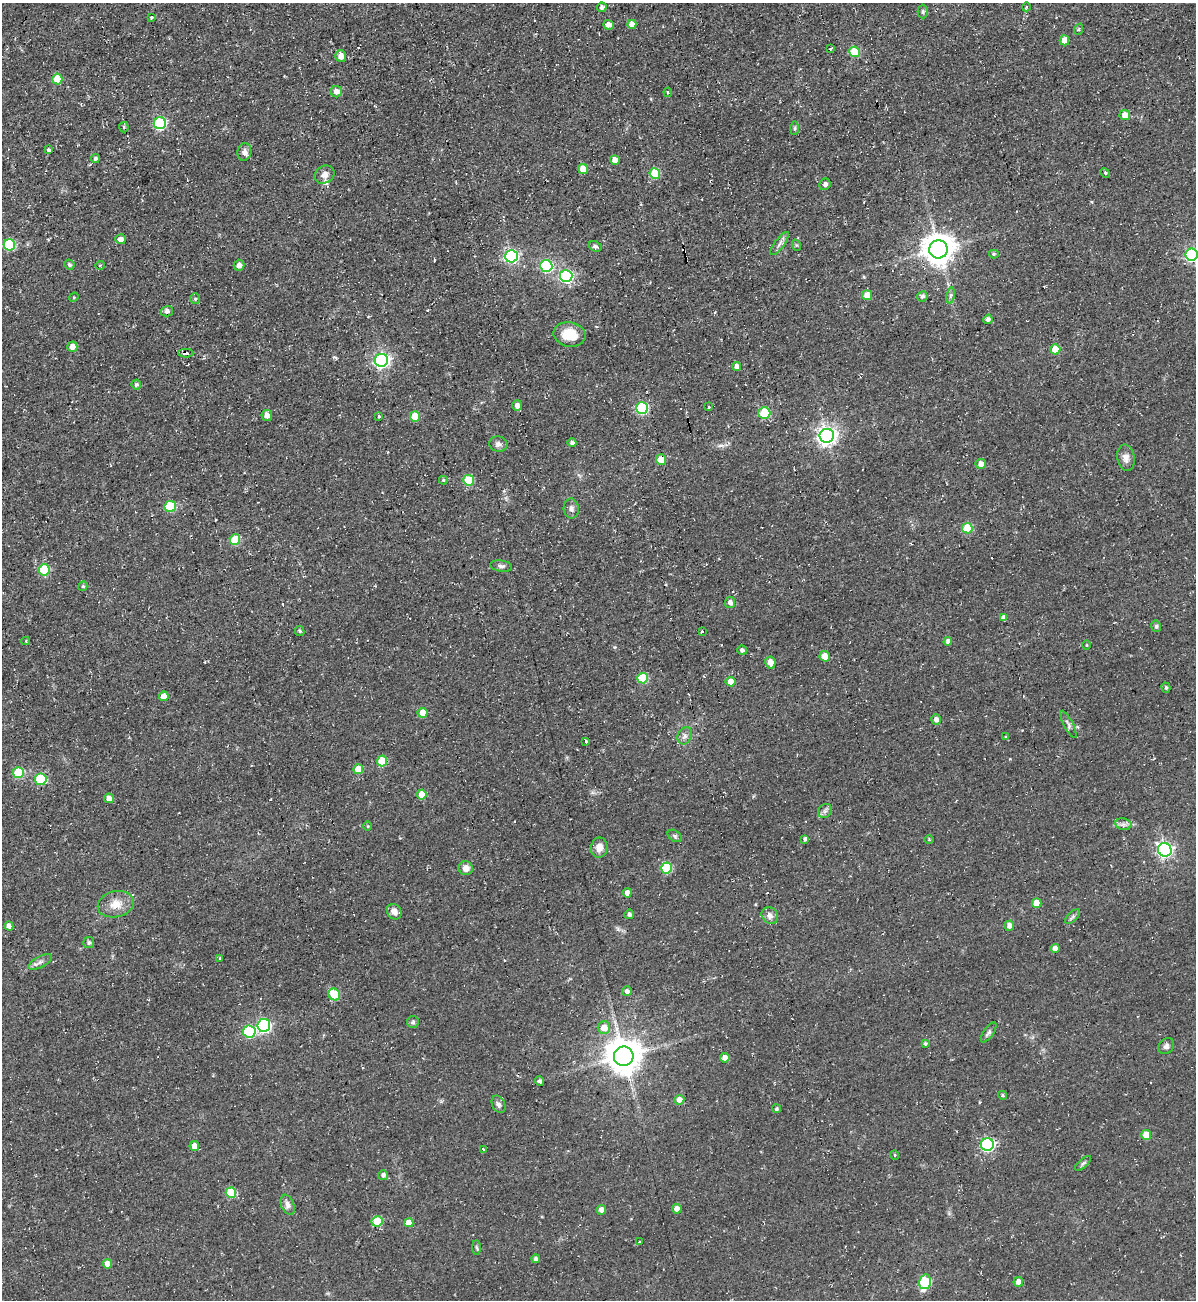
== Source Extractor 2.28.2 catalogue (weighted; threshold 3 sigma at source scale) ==
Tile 11 of 4 x 4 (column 3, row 3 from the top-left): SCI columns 2647-3840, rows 1334-2631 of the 5180 x 5227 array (HDU 1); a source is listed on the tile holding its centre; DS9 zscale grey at full resolution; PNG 1198 x 1302 px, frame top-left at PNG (2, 3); each listed source drawn as its Kron ellipse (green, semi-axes under 4 px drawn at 4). Shown black and unused: <1% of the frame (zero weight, under 2 of 3 exposures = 2% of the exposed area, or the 3 px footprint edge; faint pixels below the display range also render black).
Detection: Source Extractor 2.28.2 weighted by HDU 2 'WHT'; one run over the whole footprint, this tile lists its part. Background 0.0433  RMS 0.0078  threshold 0.0349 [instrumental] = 3 sigma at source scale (4.5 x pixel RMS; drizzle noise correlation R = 1.50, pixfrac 1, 0.05/0.05 arcsec/px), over >= 5 px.
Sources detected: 169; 4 cosmic-ray / hot-pixel residue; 1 long thin detection or spike segment (spike, bleed or trail) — neither listed nor drawn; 2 inside a brighter listed object's ellipse — not listed separately; the other 162 listed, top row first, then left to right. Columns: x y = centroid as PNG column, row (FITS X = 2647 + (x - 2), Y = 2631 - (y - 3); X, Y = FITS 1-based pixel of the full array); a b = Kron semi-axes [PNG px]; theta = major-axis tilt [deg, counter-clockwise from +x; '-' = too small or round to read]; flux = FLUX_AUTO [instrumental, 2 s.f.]
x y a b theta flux
602 7 5 4 - 2.3
1026 7 4 3 - 0.74
923 12 7 5 90 1.4
152 18 3 3 - 1.3
632 24 4 4 - 7.1
608 25 5 4 - 5.3
1079 29 6 3 71 0.81
1064 40 5 5 - 8.8
831 48 4 2 - 1.1
854 52 5 5 - 29
341 56 6 5 - 6.7
57 79 5 5 - 15
336 92 6 5 - 4.8
668 92 4 3 - 0.9
1125 115 5 5 - 6.6
160 123 6 6 - 82
124 127 5 5 - 1.3
795 128 7 4 89 1.4
49 150 4 4 - 1.5
244 152 9 7 80 3.5
95 159 4 4 - 1.9
615 160 5 4 - 7.1
583 169 5 5 - 9.8
655 173 5 5 - 39
1105 173 5 4 - 0.97
325 175 10 8 31 4.4
825 184 6 5 - 2.6
120 239 5 5 - 4
779 244 14 4 53 3
9 245 6 5 - 58
796 245 6 3 -71 0.9
595 246 7 5 -27 2
938 249 9 9 - 1200
994 254 5 4 - 1.3
1191 255 6 6 - 120
511 256 6 6 - 140
69 265 5 4 - 1.7
100 265 5 3 - 0.63
239 265 5 5 - 3.6
546 266 6 6 - 88
566 276 6 6 - 110
867 295 5 5 - 12
950 295 8 4 80 1.8
922 296 5 5 - 2.2
74 297 5 4 - 0.81
195 299 5 4 - 1.3
167 311 6 5 - 2.8
988 319 5 4 - 2.6
570 334 16 12 -11 17
72 347 5 5 - 6.1
1055 349 5 5 - 11
186 353 7 4 0 2.2
381 360 7 6 - 210
737 367 4 4 - 4.8
136 385 5 4 - 1.6
517 406 5 5 - 4.6
709 407 3 3 - 0.77
642 408 6 6 - 69
764 413 6 5 - 28
267 415 5 5 - 4.1
379 416 3 3 - 5.2
415 416 5 5 - 19
827 436 7 7 - 360
572 443 4 4 - 2.2
498 444 9 7 -11 3
1126 458 13 8 -81 4.8
661 460 5 5 - 12
981 464 5 5 - 5.3
443 480 4 4 - 1
469 480 5 5 - 35
170 506 5 5 - 47
571 508 10 7 -85 3
967 528 5 5 - 27
235 539 5 5 - 27
501 566 11 5 -9 2.4
44 570 5 5 - 38
83 586 5 4 - 1.3
730 603 5 5 - 3.6
1003 618 4 4 - 4.5
1156 626 6 4 -76 1.4
300 631 5 4 - 0.94
702 632 3 2 - 1.2
26 641 4 4 - 0.71
948 641 4 4 - 3.8
1087 645 5 3 - 0.64
742 650 5 4 - 2.2
825 656 5 5 - 8.8
770 662 6 5 - 6.7
643 678 5 5 - 35
731 682 5 4 - 7.6
1166 688 5 4 - 1.3
164 696 5 4 - 8.1
422 713 5 5 - 14
936 719 5 5 - 3.9
1068 724 15 4 -62 2.4
685 736 9 7 65 2.8
1006 737 4 4 - 0.85
586 741 3 3 - 1.9
382 761 5 5 - 23
358 769 5 5 - 13
18 773 5 5 - 41
41 779 6 6 - 35
422 795 5 5 - 13
109 798 5 4 - 5.4
825 811 8 6 45 2.2
1123 824 8 5 -11 2.6
367 826 5 3 - 0.65
675 836 8 5 -37 1.4
805 839 4 3 - 1.8
929 840 5 3 - 0.76
599 848 10 8 81 6.3
1165 850 7 6 - 210
466 868 7 7 - 5.5
667 868 5 5 - 49
627 893 4 4 - 5.7
1037 903 5 4 - 9.2
116 904 18 13 13 11
394 912 8 7 - 5.2
629 914 5 4 - 2.3
770 915 9 7 -50 3.8
1073 916 9 4 45 1.8
1009 925 5 5 - 4.3
9 926 4 4 - 4.6
89 943 5 5 - 1.5
1055 948 4 4 - 5.9
220 958 3 3 - 0.71
40 962 13 5 28 3.2
627 991 5 5 - 2.8
334 994 6 5 - 25
413 1022 6 6 - 1.6
264 1025 6 6 - 120
604 1027 6 6 - 8.5
249 1031 6 6 - 63
989 1032 11 5 55 2.2
925 1044 4 3 - 0.94
1166 1046 9 7 46 2.6
624 1056 10 9 - 1800
725 1058 5 5 - 5.1
539 1081 5 4 - 1.8
1002 1095 5 4 - 1.3
679 1100 5 5 - 5.2
498 1104 9 6 -65 2.6
777 1109 4 4 - 1.2
1146 1135 5 4 - 11
987 1145 6 6 - 120
194 1146 5 5 - 7.4
483 1149 4 3 - 0.7
895 1155 5 3 - 0.62
1083 1163 10 4 42 1.6
383 1175 5 5 - 2.5
231 1193 5 5 - 30
288 1205 10 6 -69 3.6
677 1209 5 5 - 4.8
601 1210 5 5 - 5
377 1221 5 5 - 24
409 1223 4 4 - 8
639 1242 3 2 - 0.54
477 1248 7 4 -88 1.2
536 1259 4 4 - 2.5
107 1264 4 4 - 7.9
925 1282 7 5 76 43
1018 1282 5 5 - 5.7
Overlapping masked pixels (flux is a lower limit): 1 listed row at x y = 186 353
Isophote crosses this tile's border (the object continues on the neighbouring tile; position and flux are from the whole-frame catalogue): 1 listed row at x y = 1191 255